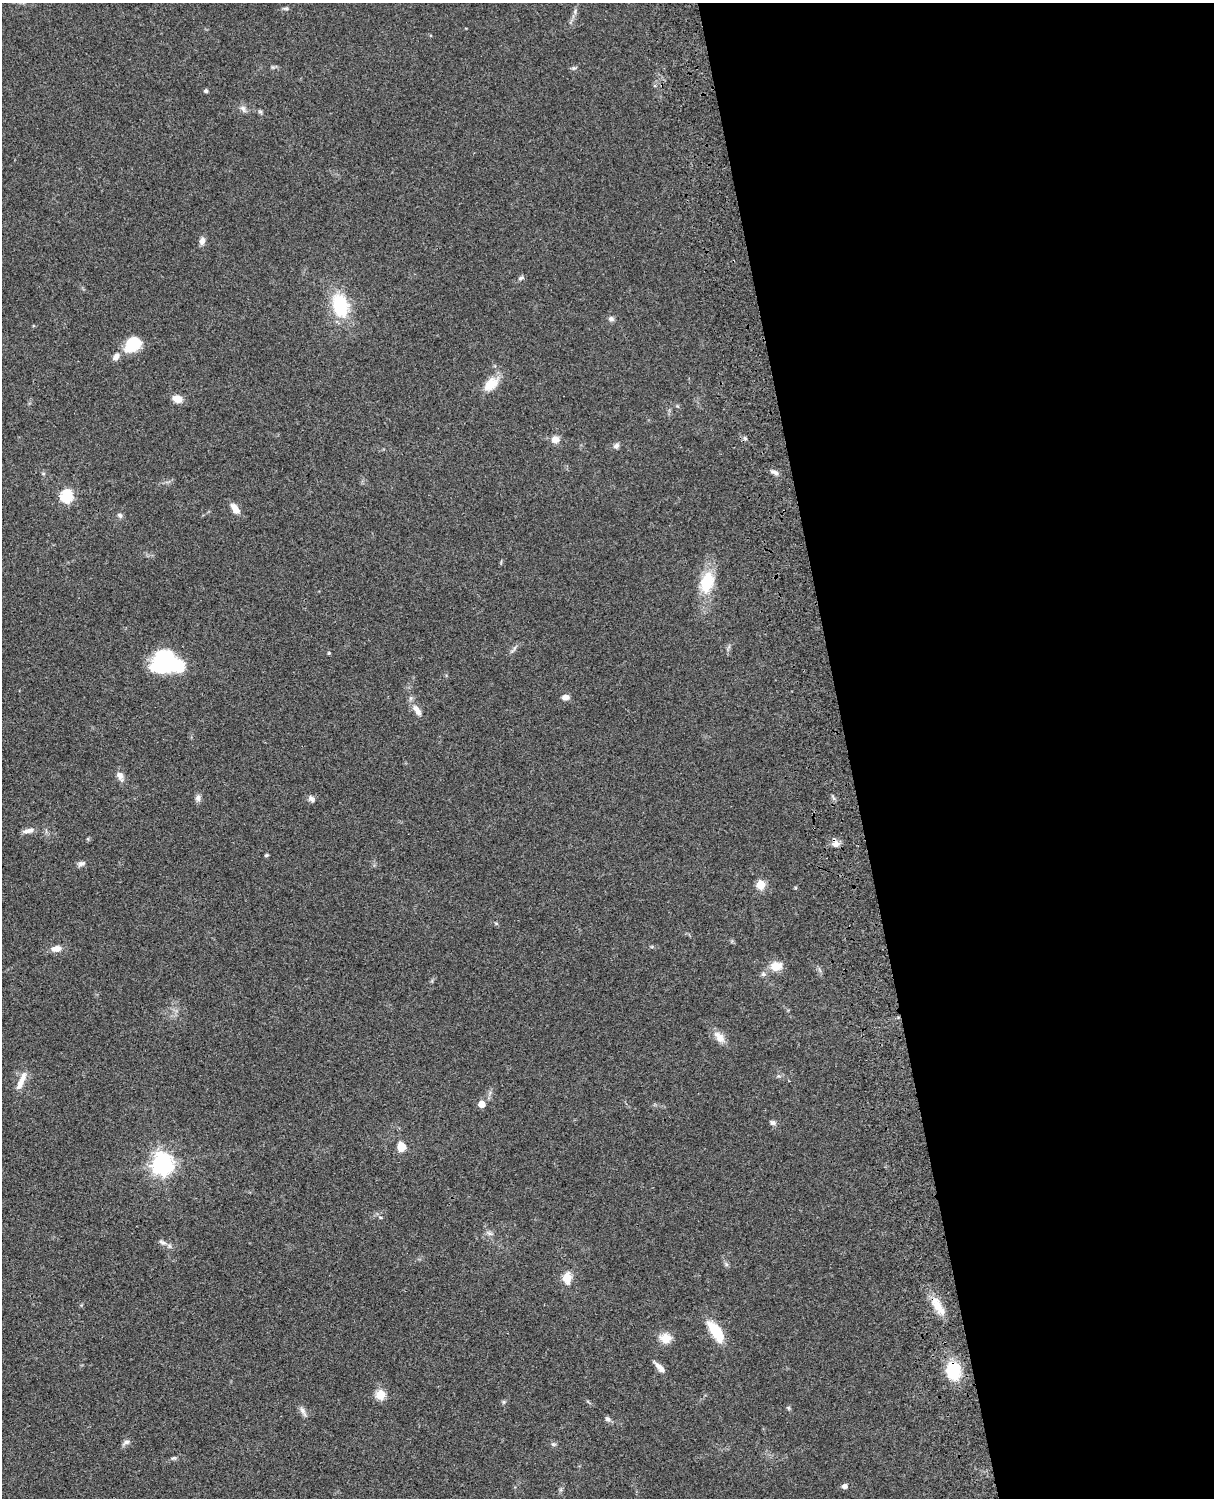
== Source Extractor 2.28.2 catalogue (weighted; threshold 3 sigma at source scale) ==
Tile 8 of 4 x 3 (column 4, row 2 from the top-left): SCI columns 3756-4967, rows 1772-3267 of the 5086 x 4926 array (HDU 1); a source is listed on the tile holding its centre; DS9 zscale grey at full resolution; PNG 1216 x 1500 px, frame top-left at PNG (2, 3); no overlay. Shown black and unused: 30% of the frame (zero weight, under 3 of 4 exposures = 6% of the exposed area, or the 3 px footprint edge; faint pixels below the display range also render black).
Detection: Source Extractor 2.28.2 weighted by HDU 2 'WHT'; one run over the whole footprint, this tile lists its part. Background 0.0785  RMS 0.0058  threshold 0.0259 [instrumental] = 3 sigma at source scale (4.5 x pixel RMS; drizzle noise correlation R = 1.50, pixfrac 1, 0.05/0.05 arcsec/px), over >= 5 px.
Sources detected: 62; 1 inside a brighter object's white glare — not listed; the other 61 listed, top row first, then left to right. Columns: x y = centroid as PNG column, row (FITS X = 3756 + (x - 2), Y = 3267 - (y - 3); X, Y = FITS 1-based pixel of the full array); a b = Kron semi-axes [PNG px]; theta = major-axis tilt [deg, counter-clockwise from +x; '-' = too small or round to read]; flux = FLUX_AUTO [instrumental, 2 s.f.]
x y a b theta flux
286 8 9 4 0 1
575 11 9 5 72 1.6
206 91 5 4 - 1.3
243 108 11 7 -55 2.2
260 112 6 5 - 0.98
202 241 10 7 78 2.6
521 278 9 5 25 1.3
341 305 20 14 -75 35
611 319 7 6 - 1.8
133 344 15 11 42 21
116 357 10 7 57 3
491 384 22 14 42 9.7
177 399 8 7 - 7
745 438 6 5 - 1
555 439 10 9 - 4
616 446 9 6 39 1.6
775 472 12 5 -23 2.2
66 496 6 6 - 68
235 509 13 7 -58 5.5
120 515 8 6 -45 1.4
707 582 17 10 76 26
329 653 4 4 - 0.66
165 662 22 18 30 60
565 697 8 6 -2 2.8
417 710 17 7 -57 5.1
120 776 14 8 -62 3.2
198 798 10 7 88 2.1
311 799 10 7 -51 1.9
28 831 15 6 16 3.1
836 844 10 9 - 3.5
266 855 5 4 - 0.81
81 863 11 6 15 1.9
760 884 5 5 - 24
496 923 6 4 -1 0.71
56 949 12 8 8 4.4
776 966 12 10 11 8.9
763 974 6 6 - 1.3
719 1037 20 10 -49 5.4
20 1083 23 8 68 6.2
481 1104 5 5 - 8.2
773 1123 7 6 - 1.7
401 1147 10 8 -80 7.8
162 1164 8 7 - 400
380 1217 5 3 - 0.62
489 1233 9 5 -27 1.7
162 1242 12 6 -22 2.1
567 1278 6 5 - 18
938 1306 30 10 -58 9.8
716 1332 22 10 -57 20
665 1338 15 12 -13 6.4
660 1368 16 5 -48 4.3
953 1370 21 15 -83 25
381 1394 5 5 - 27
503 1402 6 4 71 0.77
788 1408 5 5 - 0.82
303 1411 15 6 -61 2.5
608 1419 9 6 -38 1.6
126 1442 11 6 22 1.8
553 1444 7 6 - 1.1
174 1458 10 4 21 1.1
845 1486 7 6 - 2
Overlapping masked pixels (flux is a lower limit): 1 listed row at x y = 953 1370